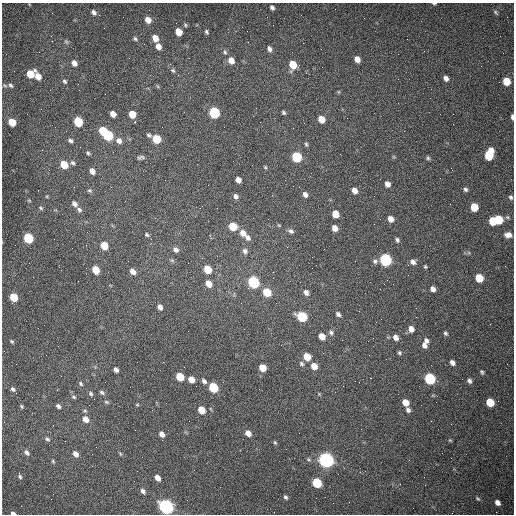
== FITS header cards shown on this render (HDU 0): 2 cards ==
NAXIS1  =                  512 /fastest changing axis
NAXIS2  =                  512 /next to fastest changing axis

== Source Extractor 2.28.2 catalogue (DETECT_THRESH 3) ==
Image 512 x 512 px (HDU 0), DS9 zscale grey, 1 PNG px = 1 image px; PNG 516 x 516 px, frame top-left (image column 1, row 512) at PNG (2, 3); no overlay
Background 1500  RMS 22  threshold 67.4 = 3 sigma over >= 5 px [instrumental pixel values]
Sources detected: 166; all 166 listed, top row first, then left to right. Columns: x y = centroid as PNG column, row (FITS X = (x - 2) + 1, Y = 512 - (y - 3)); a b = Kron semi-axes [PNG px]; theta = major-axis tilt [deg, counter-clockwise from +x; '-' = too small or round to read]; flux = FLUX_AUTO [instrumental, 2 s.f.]
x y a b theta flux
434 3 5 2 - 2100
272 7 5 4 - 3900
94 12 6 5 - 5300
496 13 8 3 -49 2400
148 20 6 5 - 12000
185 25 5 4 - 2000
178 32 6 5 - 22000
206 32 5 3 - 2500
51 36 2 2 - 1400
155 38 7 5 -57 14000
135 39 7 5 -47 2800
66 42 7 5 -44 2700
158 46 6 5 - 9800
269 49 7 5 -66 5500
225 52 7 5 -61 3100
357 59 6 5 - 12000
231 60 7 6 - 13000
74 63 7 5 -53 8800
293 65 7 5 -72 40000
173 70 7 5 -48 2700
30 74 6 6 - 34000
38 76 7 5 -62 15000
446 78 6 5 - 6400
65 81 6 4 -55 2900
506 81 6 5 - 32000
10 85 7 5 -53 3500
157 86 6 3 -70 1600
105 94 2 2 - 690
284 112 5 4 - 2600
214 113 6 6 - 150000
113 114 5 5 - 11000
132 114 6 5 - 23000
512 117 5 2 - 4300
321 119 6 5 - 21000
12 122 6 5 - 33000
78 122 6 5 - 66000
135 122 3 2 - 1800
293 128 2 2 - 810
103 131 5 5 - 44000
108 135 6 6 - 110000
149 135 6 4 -22 2600
156 139 6 5 - 50000
70 141 6 5 - 4300
119 141 8 7 - 7800
306 144 6 4 -72 2400
88 153 6 5 - 2600
489 155 9 6 72 70000
141 157 9 4 12 3400
297 157 6 6 - 110000
428 158 6 5 - 2600
72 163 6 5 - 3500
64 164 6 5 - 33000
265 167 5 4 - 1900
92 171 6 5 - 9600
238 180 5 5 - 8400
387 184 6 5 - 9000
299 187 2 2 - 1000
465 189 6 5 - 3500
354 190 6 5 - 11000
89 191 6 6 - 2900
305 194 6 5 - 5600
47 196 5 3 - 1300
236 196 6 5 - 5100
511 197 6 5 - 3400
29 200 6 3 -20 1500
74 204 7 5 -45 6000
474 207 6 5 - 39000
41 208 6 4 -37 2100
79 210 7 6 - 4300
335 214 6 5 - 25000
391 219 6 5 - 11000
499 219 6 6 - 50000
493 221 6 5 - 40000
233 226 6 5 - 43000
335 228 6 5 - 11000
291 231 7 6 - 4200
243 233 8 6 -49 13000
147 235 6 4 -29 2500
508 235 8 6 -6 9600
248 237 7 6 - 6300
28 238 6 5 - 100000
397 240 6 5 - 3500
104 246 6 5 - 37000
176 250 7 6 - 5700
245 251 7 6 - 5100
172 260 6 5 - 2400
385 260 6 6 - 280000
375 261 7 6 - 4600
413 262 7 6 - 6500
425 267 4 4 - 2000
312 268 2 2 - 660
207 269 6 5 - 41000
96 270 6 5 - 32000
133 271 6 5 - 11000
273 278 2 2 - 620
479 278 6 5 - 43000
253 282 7 6 - 200000
209 284 7 5 -50 16000
433 289 5 4 - 8400
267 292 6 5 - 50000
306 292 7 5 -55 6600
14 297 6 5 - 54000
276 303 3 2 - 1200
160 307 5 4 - 7500
338 314 6 4 -43 4600
302 317 7 5 -38 110000
381 319 2 2 - 840
411 329 6 5 - 11000
331 332 7 6 - 3900
445 333 5 4 - 2600
322 336 6 5 - 16000
396 337 6 5 - 8000
426 340 6 4 -50 4200
12 341 6 3 -44 2200
424 345 7 6 - 7600
399 353 5 5 - 2500
307 357 6 5 - 27000
452 363 5 4 - 7100
302 364 7 6 - 3900
314 366 6 5 - 16000
262 368 6 5 - 22000
116 370 5 4 - 6200
482 372 5 4 - 2400
180 377 6 5 - 49000
370 378 3 2 - 2200
191 379 5 5 - 16000
430 379 6 5 - 170000
204 381 7 5 -45 4700
469 381 6 5 - 4300
81 384 7 5 -49 2900
213 387 6 5 - 99000
13 389 6 5 - 3900
102 392 7 6 - 3600
91 394 8 6 -48 3900
319 394 5 4 - 1600
74 397 7 5 -19 2700
106 402 7 5 -26 2700
405 402 6 5 - 20000
490 402 6 5 - 49000
137 405 6 4 0 1500
21 406 5 4 - 2200
58 406 6 5 - 4100
201 410 6 5 - 28000
408 410 6 5 - 4900
85 419 7 6 - 13000
248 433 6 5 - 13000
162 434 6 4 -49 8300
47 439 7 5 -31 3300
450 440 5 4 - 1600
275 443 6 4 -62 2000
26 452 8 5 -47 5600
75 454 7 5 -55 9000
120 454 6 4 -59 1800
326 460 7 6 - 720000
53 461 5 4 - 2100
20 477 6 5 - 3100
157 478 6 4 -50 13000
317 483 6 5 - 92000
400 484 2 2 - 850
143 491 6 4 -54 4700
286 497 6 5 - 3200
316 498 2 2 - 3400
478 499 7 4 -36 2500
497 502 6 5 - 8700
166 507 7 6 - 590000
13 513 4 3 - 4800
At the frame edge (FLAGS 8, measured only in part): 4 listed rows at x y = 434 3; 512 117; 166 507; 13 513